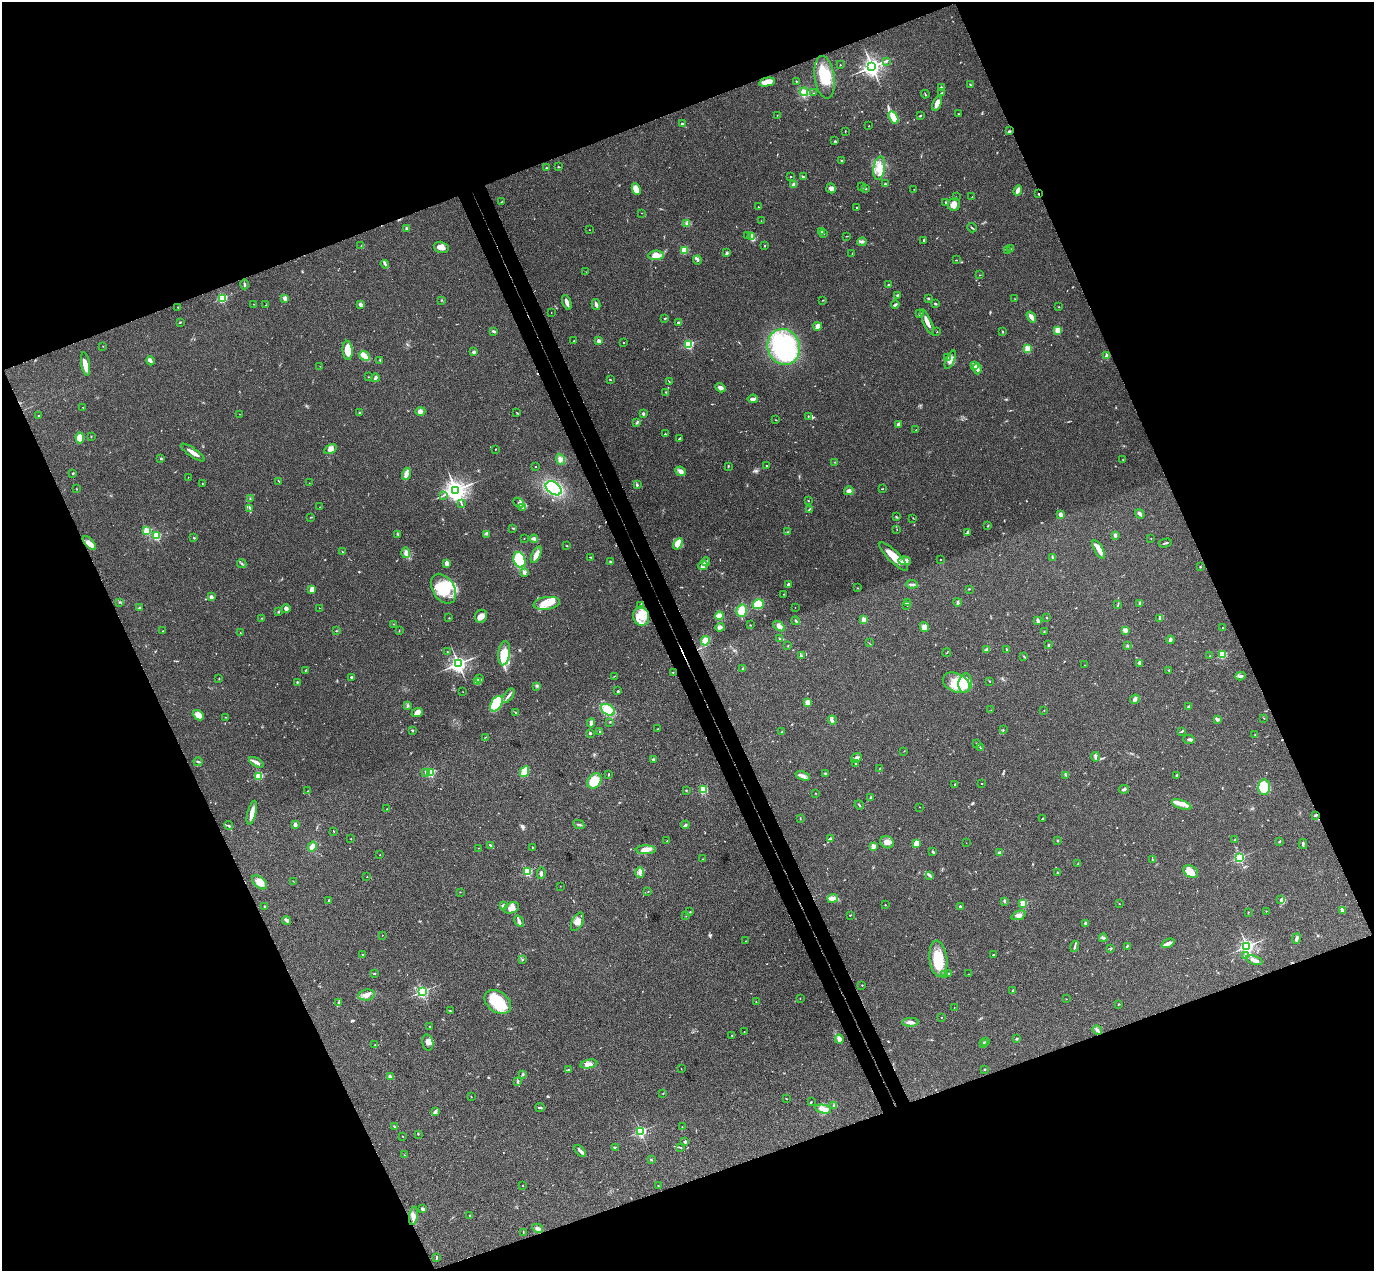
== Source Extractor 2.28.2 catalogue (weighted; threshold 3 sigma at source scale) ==
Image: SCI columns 57-5542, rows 304-5379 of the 5597 x 5556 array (HDU 1 of 3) = the unmasked area's bounding box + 8 px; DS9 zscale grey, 4 x 4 block average (1 PNG px = mean of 4 x 4 image px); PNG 1376 x 1273 px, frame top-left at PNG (2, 2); each listed source drawn as its Kron ellipse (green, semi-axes under 4 px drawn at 4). Shown black and unused: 43% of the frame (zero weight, under 3 of 4 exposures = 6% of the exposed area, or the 3 px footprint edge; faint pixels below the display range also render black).
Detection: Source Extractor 2.28.2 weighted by HDU 2 'WHT'. Background 0.0535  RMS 0.0051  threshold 0.023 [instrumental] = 3 sigma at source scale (4.5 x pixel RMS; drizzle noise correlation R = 1.50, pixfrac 1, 0.05/0.05 arcsec/px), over >= 5 px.
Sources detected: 629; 5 too faint to see at this stretch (4 x 4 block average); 5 cosmic-ray / hot-pixel residue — neither listed nor drawn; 9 coinciding with a brighter row at this scale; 42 inside a brighter listed object's ellipse — not listed separately; of the other 568, all 500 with FLUX_AUTO >= 0.8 (the completeness limit of this list) listed and drawn (68 fainter detections not listed), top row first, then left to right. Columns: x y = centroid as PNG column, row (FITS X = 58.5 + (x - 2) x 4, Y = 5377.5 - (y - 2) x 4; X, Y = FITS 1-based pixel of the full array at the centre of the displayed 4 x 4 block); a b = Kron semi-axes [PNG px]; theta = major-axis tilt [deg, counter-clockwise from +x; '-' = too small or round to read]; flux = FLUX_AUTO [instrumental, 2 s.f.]
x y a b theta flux
886 61 2 2 - 1.8
840 65 2 2 - 2.9
872 67 3 3 - 1900
825 77 21 10 -81 72
796 81 2 2 - 2.1
767 82 8 3 13 27
970 85 3 2 - 2.3
941 87 2 2 - 13
804 92 4 4 - 12
814 93 2 2 - 1
942 93 3 2 - 1.6
925 94 4 2 - 2.3
937 103 8 3 68 17
959 114 3 2 - 1.3
777 115 2 2 - 2.2
920 116 2 2 - 3.3
893 117 6 3 -59 43
682 124 2 2 - 19
869 126 2 2 - 1.2
845 131 2 2 - 1.4
1009 131 3 2 - 3.5
835 141 3 2 - 1.8
842 160 2 2 - 1.2
558 167 2 2 - 1.9
546 168 2 2 - 2.2
879 168 12 6 82 36
790 177 2 2 - 1.5
803 177 4 2 - 4.4
794 184 3 2 - 13
885 184 2 2 - 2.2
861 187 2 2 - 0.9
831 188 5 4 - 10
865 188 2 2 - 1.5
636 189 6 4 -65 26
914 189 2 2 - 0.9
1018 190 5 3 - 13
1038 194 3 2 - 2.2
956 197 2 2 - 0.88
972 197 2 2 - 1.3
502 202 2 2 - 1.5
946 203 3 2 - 3.4
954 205 6 6 - 15
758 207 2 2 - 1.6
856 207 2 2 - 1.5
641 213 2 2 - 0.9
761 221 2 2 - 0.89
686 223 3 2 - 4.5
406 228 3 2 - 2.4
972 228 5 2 - 3
589 230 2 2 - 0.81
821 231 2 2 - 2.9
823 233 2 2 - 12
748 236 3 2 - 1.9
847 236 2 2 - 1.3
752 237 4 3 - 27
924 240 4 2 - 3.7
862 242 5 3 - 6.2
361 246 2 2 - 1.3
765 246 2 2 - 1.6
441 247 7 5 -13 17
1010 249 2 2 - 1.3
684 250 3 3 - 29
1007 250 3 2 - 2.7
727 253 3 2 - 5.6
852 254 2 2 - 0.99
656 255 8 4 5 28
697 260 4 3 - 5.5
956 260 3 2 - 1.1
385 264 4 2 - 4.5
586 272 2 2 - 0.89
980 275 2 2 - 0.91
244 284 5 2 - 3.4
889 285 2 2 - 11
897 295 3 2 - 2.9
222 298 2 2 - 290
285 298 3 2 - 20
928 298 2 2 - 4
1015 299 2 2 - 1.1
442 300 2 2 - 0.97
822 300 2 2 - 1.3
567 302 8 3 -71 10
253 304 2 2 - 0.8
935 304 4 2 - 3
266 305 2 2 - 1.1
361 305 4 3 - 9.5
596 305 5 2 - 7.6
895 305 4 2 - 4.4
178 307 2 2 - 2.6
1059 307 2 2 - 1.6
551 312 2 2 - 0.85
920 314 3 3 - 3.4
1031 317 6 3 -55 17
665 318 2 2 - 5.9
180 322 3 2 - 2.2
678 322 3 2 - 3
927 322 13 3 -66 18
817 326 4 3 - 12
1058 330 2 2 - 120
494 331 4 2 - 5
937 332 2 2 - 1.4
1002 332 3 2 - 2.2
574 341 2 2 - 3.9
599 341 2 2 - 43
624 343 2 2 - 4.6
689 344 2 2 - 310
103 346 2 2 - 0.86
784 347 18 16 -69 330
1028 349 2 2 - 160
348 350 9 5 -86 46
473 352 2 2 - 7
364 356 5 2 - 57
1107 356 2 2 - 62
947 357 2 2 - 3.3
380 360 3 2 - 2.6
950 360 10 4 66 15
150 361 4 3 - 6.5
85 364 12 4 -80 21
320 366 2 2 - 0.82
974 366 4 3 - 10
977 369 5 3 - 8.6
368 377 2 2 - 0.85
375 378 4 3 - 6.4
610 379 2 2 - 2.2
669 382 3 2 - 1.8
720 388 5 4 - 9.7
666 392 2 2 - 1.7
753 399 5 2 - 10
83 407 2 2 - 3
420 411 5 4 - 11
360 413 3 2 - 2.6
517 413 2 2 - 1.2
239 414 2 2 - 1.2
643 414 3 3 - 3.6
38 415 2 2 - 1.5
808 416 2 2 - 1.5
776 420 3 2 - 1.6
637 422 4 2 - 3.8
899 424 4 3 - 5.4
916 430 2 2 - 1
665 434 2 2 - 5.3
91 436 2 2 - 1.5
80 438 5 4 - 39
679 438 3 2 - 2.7
330 449 6 4 32 17
495 449 2 2 - 1.2
193 452 14 3 -35 19
161 458 2 2 - 13
560 459 6 4 -69 12
1123 460 2 2 - 0.93
834 462 2 2 - 1.2
535 466 2 2 - 2
728 466 2 2 - 1.2
767 466 2 2 - 2
680 471 5 4 - 11
73 473 2 2 - 7.3
406 474 6 4 75 12
188 477 2 2 - 0.82
279 481 3 2 - 1.8
202 483 2 2 - 1
309 483 2 2 - 1.2
637 485 3 2 - 3.2
554 488 9 6 -36 190
77 489 2 2 - 0.96
882 489 2 2 - 1.5
456 490 3 3 - 2700
849 491 5 4 - 9.2
443 495 2 2 - 2
250 499 2 2 - 2.4
808 501 2 2 - 1.5
519 503 5 2 - 4.6
462 504 2 2 - 1.6
320 507 2 2 - 1
250 508 3 2 - 2.7
523 508 2 2 - 1.9
809 509 3 2 - 2.5
1061 514 3 3 - 14
1140 514 5 2 - 8.5
310 517 2 2 - 0.87
896 517 3 2 - 2.7
913 518 4 2 - 1.3
988 526 2 2 - 2.2
513 528 3 2 - 2.5
897 529 2 2 - 0.96
147 531 2 2 - 200
788 532 2 2 - 1.8
968 532 4 2 - 6.5
398 534 3 2 - 2.9
487 534 2 2 - 1.3
1115 535 4 3 - 4.7
157 536 2 2 - 220
194 538 2 2 - 9.2
524 538 2 2 - 3.1
1151 538 2 2 - 1.1
534 539 4 2 - 13
89 543 8 4 -46 18
1165 543 6 2 15 3.9
678 544 6 4 56 13
567 546 2 2 - 5.7
1099 549 10 3 -60 20
342 552 2 2 - 1.6
406 553 5 4 - 9.1
536 555 9 4 66 22
894 556 19 5 -44 57
591 557 2 2 - 1.7
1052 557 4 2 - 2.3
519 560 8 5 -69 110
941 560 2 2 - 1.3
610 561 2 2 - 9
905 561 6 4 -2 12
706 562 4 3 - 5.1
242 563 5 2 - 3.5
447 563 3 2 - 15
703 566 5 3 - 26
1200 567 2 2 - 2.4
524 572 2 2 - 34
788 584 2 2 - 22
912 584 5 2 - 5.3
858 588 2 2 - 1.1
443 589 16 11 -58 120
969 589 2 2 - 0.99
312 590 4 3 - 23
784 594 2 2 - 3.1
211 597 2 2 - 42
120 602 2 2 - 1
958 602 4 2 - 7.3
547 603 13 6 9 41
908 603 3 2 - 1.4
1139 603 3 2 - 2.6
758 604 6 5 - 40
1118 604 3 2 - 2
640 605 2 2 - 1.7
907 606 2 2 - 0.94
795 607 2 2 - 1.4
139 608 3 2 - 2.7
319 608 2 2 - 1.1
286 609 5 4 - 7.1
742 611 6 5 - 37
278 612 3 2 - 2.3
481 616 7 6 - 15
641 616 9 8 - 42
719 616 4 4 - 24
262 618 2 2 - 1.1
449 618 2 2 - 1.3
1046 618 2 2 - 6.5
1160 618 4 3 - 4.2
864 620 2 2 - 85
796 621 4 2 - 3.2
1038 621 4 3 - 6.9
394 624 2 2 - 1.8
750 625 2 2 - 1.4
779 626 7 3 -35 13
720 627 4 3 - 8.6
924 627 5 3 - 11
1223 628 2 2 - 4
399 630 2 2 - 0.83
1125 630 3 2 - 14
163 631 2 2 - 0.87
336 631 3 2 - 1.8
1044 631 2 2 - 1.2
240 633 2 2 - 0.81
779 639 2 2 - 1.2
1170 640 4 3 - 6.4
705 641 5 4 - 27
869 643 2 2 - 1.1
1049 645 3 2 - 2.1
788 646 2 2 - 1.4
1127 646 2 2 - 3
987 649 4 3 - 8.3
1007 650 4 2 - 3.2
447 652 2 2 - 2
504 653 12 6 83 63
947 653 4 2 - 1.6
1222 655 2 2 - 200
801 656 2 2 - 2.3
1209 656 2 2 - 1.1
1024 657 3 2 - 2.1
1140 663 3 2 - 4
458 664 2 2 - 1400
1085 665 2 2 - 0.96
742 668 3 2 - 2
1169 670 2 2 - 1.7
305 671 2 2 - 1.1
673 672 3 2 - 1.6
614 676 2 2 - 1.2
1240 676 5 2 - 9.1
352 677 3 2 - 7.4
219 679 2 2 - 1.5
480 679 4 2 - 3.5
477 681 3 2 - 4.2
990 681 2 2 - 1.2
297 682 2 2 - 3.1
956 683 14 9 -24 59
965 683 10 6 80 76
537 686 2 2 - 1.2
618 691 3 2 - 2.4
463 692 2 2 - 0.84
508 696 8 2 53 8.3
1135 699 5 3 - 8.3
808 702 3 3 - 14
496 704 8 5 58 150
407 705 3 2 - 2.6
1188 706 4 2 - 2.4
608 710 7 5 -33 51
991 710 2 2 - 1.2
1044 710 2 2 - 1.2
417 713 6 4 21 15
516 713 4 2 - 2.9
198 715 6 4 -40 26
226 717 2 2 - 0.91
1264 718 2 2 - 1.2
1217 719 2 2 - 13
832 720 4 2 - 4.3
610 722 2 2 - 0.91
591 723 4 2 - 12
658 729 2 2 - 1
1003 730 2 2 - 1.5
413 731 3 2 - 2.3
782 731 2 2 - 1.5
600 732 3 2 - 3
1181 732 2 2 - 1.6
590 733 2 2 - 13
1255 734 2 2 - 0.9
485 737 3 2 - 1.3
1189 739 6 3 -2 5.7
977 744 2 2 - 1.8
980 748 2 2 - 1.5
904 751 2 2 - 1.2
1095 757 5 2 - 5
856 758 6 3 36 8.6
653 759 2 2 - 21
198 762 4 2 - 3.6
256 762 8 3 -29 13
856 764 2 2 - 1.9
880 769 2 2 - 1.9
426 772 2 2 - 21
525 772 6 3 63 80
430 773 2 2 - 240
826 774 4 2 - 3.5
608 775 2 2 - 1.6
1066 775 2 2 - 1
1176 775 3 2 - 3.1
259 776 2 2 - 210
803 776 7 4 -19 11
594 781 8 6 53 66
955 784 2 2 - 2.6
982 784 2 2 - 2.2
1264 787 8 6 89 66
1124 789 5 2 - 6.4
686 790 2 2 - 1.7
703 790 2 2 - 270
308 791 2 2 - 1.9
816 793 2 2 - 1.1
871 797 3 2 - 4.8
859 805 5 2 - 2.9
1181 805 10 3 -19 16
920 807 2 2 - 1.1
387 809 2 2 - 0.92
252 813 12 3 76 22
1316 815 4 2 - 3.1
800 818 2 2 - 1.6
1042 819 3 2 - 1.6
295 825 3 3 - 12
579 825 6 2 -28 4.4
685 825 4 3 - 5.2
229 826 4 2 - 3.6
334 831 2 2 - 1.8
351 839 2 2 - 1.1
830 839 4 2 - 8.6
1235 839 2 2 - 1
667 841 2 2 - 2.3
1058 841 3 2 - 2.1
1279 841 3 2 - 2.8
887 842 7 6 - 21
916 843 3 2 - 36
966 843 2 2 - 0.87
1303 844 5 2 - 5.9
491 845 4 2 - 5.6
873 846 2 2 - 78
312 847 5 3 - 21
532 847 2 2 - 1.1
479 848 2 2 - 1.3
646 850 10 4 0 18
933 852 4 2 - 3.1
1000 853 3 3 - 8.5
380 855 2 2 - 2.4
1239 858 2 2 - 440
703 859 2 2 - 0.94
1152 859 3 2 - 1.2
1078 864 3 2 - 1.9
528 872 2 2 - 270
640 872 5 3 - 8.1
1191 872 8 5 -32 45
541 873 6 2 81 7.1
1057 873 2 2 - 2.2
930 876 2 2 - 1.8
367 877 2 2 - 2.8
293 881 3 2 - 0.98
260 882 9 5 -40 28
560 886 2 2 - 0.8
648 891 2 2 - 0.85
460 892 2 2 - 1.1
833 898 5 3 - 23
1281 899 4 2 - 3.5
329 900 3 2 - 2.5
1004 901 3 3 - 3.5
1023 903 2 2 - 140
1119 904 2 2 - 0.86
885 905 2 2 - 3.8
504 906 2 2 - 45
265 907 2 2 - 3.1
961 907 3 2 - 5.9
511 908 8 5 19 18
1342 910 3 2 - 6.6
1266 911 2 2 - 0.97
690 912 3 2 - 1.9
1248 912 2 2 - 1
850 915 2 2 - 1.1
1018 915 7 4 22 11
686 916 2 2 - 1.4
286 920 4 2 - 8.5
519 921 6 3 -57 8.6
578 922 10 5 63 17
1085 923 2 2 - 21
382 935 2 2 - 2.3
1103 938 4 2 - 4.2
1296 939 5 3 - 8.8
746 941 2 2 - 1.4
1168 943 7 3 23 15
1075 946 6 2 75 5.4
1127 946 2 2 - 4.2
1247 946 2 2 - 1000
1111 948 3 2 - 2.7
363 955 2 2 - 1.7
993 955 3 2 - 2.1
1245 955 2 2 - 1.1
938 959 18 9 -83 87
522 960 3 2 - 2.4
1254 960 8 3 -19 12
375 973 3 2 - 1.8
949 974 3 2 - 4.1
969 974 2 2 - 0.93
944 975 2 2 - 2.4
862 985 2 2 - 3.5
1013 990 2 2 - 10
422 992 2 2 - 650
366 995 8 5 8 17
800 998 2 2 - 0.85
1066 999 2 2 - 0.84
498 1002 15 10 -36 120
756 1002 2 2 - 1.3
338 1003 3 2 - 3.6
1119 1004 4 2 - 1.6
954 1007 2 2 - 1.9
450 1011 2 2 - 1.7
941 1017 2 2 - 1.3
910 1022 8 3 2 14
430 1027 2 2 - 1.6
1097 1030 5 2 - 5
744 1032 2 2 - 1
731 1035 2 2 - 1.2
839 1039 4 3 - 19
1017 1039 2 2 - 2.2
428 1042 8 5 -76 16
986 1042 2 2 - 2.2
984 1043 2 2 - 1.9
375 1045 2 2 - 1.4
589 1064 8 3 11 13
568 1069 3 2 - 2.1
681 1069 2 2 - 0.94
985 1069 2 2 - 8.9
523 1074 3 2 - 3
390 1076 3 2 - 8
518 1081 4 2 - 3.6
663 1093 2 2 - 1.6
471 1096 2 2 - 1.1
786 1099 3 2 - 1.2
811 1102 2 2 - 2.2
834 1105 3 2 - 2.6
540 1108 4 2 - 3.7
823 1109 8 4 -11 19
435 1112 4 3 - 5.7
394 1126 2 2 - 4.7
682 1127 2 2 - 1.4
640 1131 2 2 - 550
418 1134 3 2 - 1.6
403 1136 2 2 - 0.93
685 1142 3 2 - 5.3
615 1147 2 2 - 1.4
681 1148 3 2 - 1.7
580 1151 7 2 -49 9.3
405 1155 3 2 - 0.88
651 1160 3 2 - 1.8
658 1185 2 2 - 1.5
523 1186 2 2 - 2.4
422 1209 4 3 - 4.8
470 1215 2 2 - 5.7
413 1216 9 4 81 13
538 1228 6 3 -25 7.5
523 1232 3 2 - 1.7
436 1257 4 2 - 2.6
Overlapping masked pixels (flux is a lower limit): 2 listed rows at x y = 1038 194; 1316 815
Diffuse or blended objects may show on this block-average render without a row.